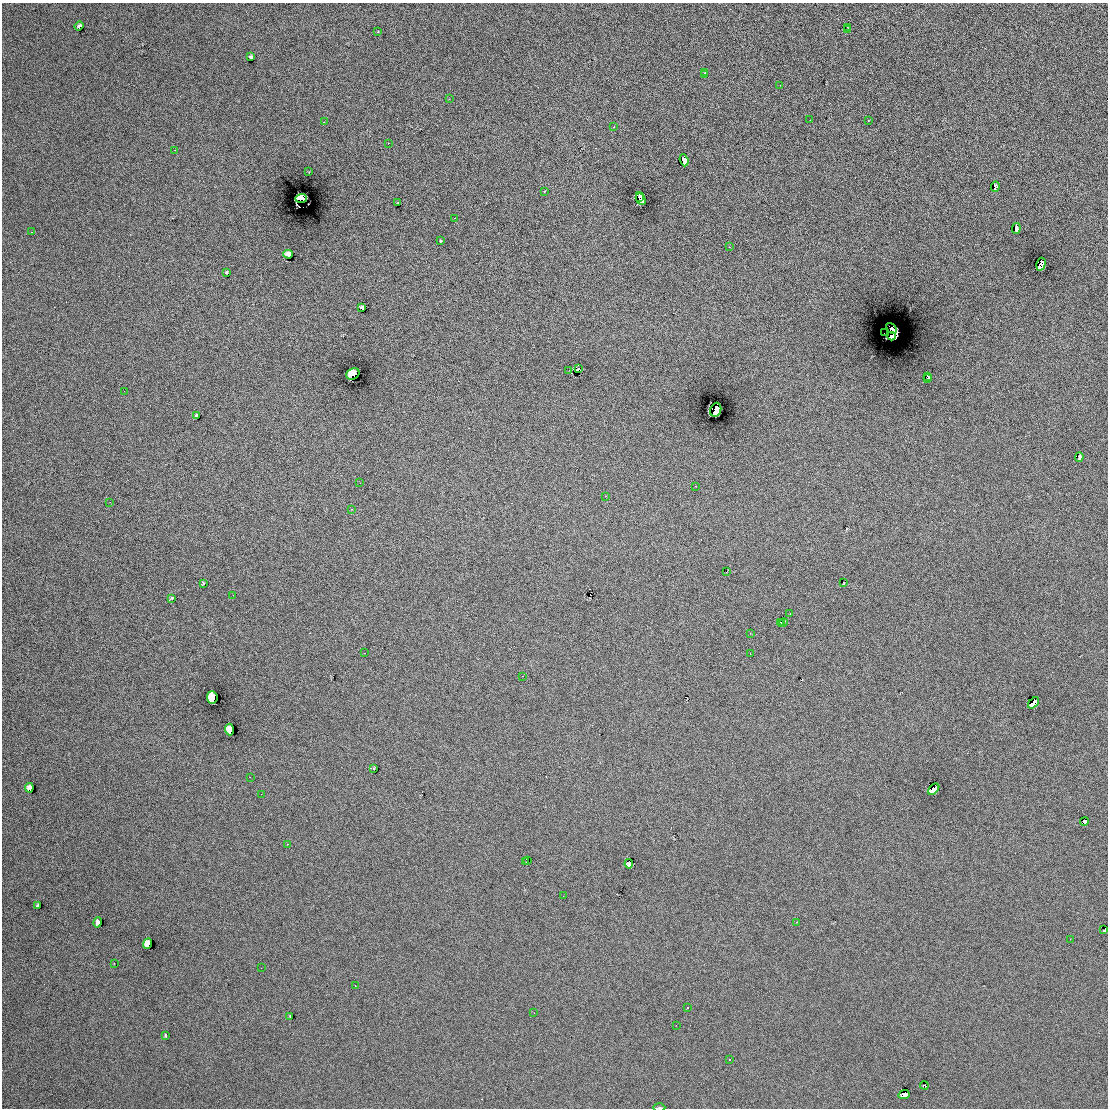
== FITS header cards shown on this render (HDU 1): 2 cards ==
NAXIS1  =                 2212
NAXIS2  =                 2212

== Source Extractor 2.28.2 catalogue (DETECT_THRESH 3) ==
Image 2212 x 2212 px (HDU 1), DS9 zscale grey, zoomed out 1/2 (1 PNG px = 2 x 2 image px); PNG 1110 x 1110 px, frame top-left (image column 1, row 2211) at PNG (2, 3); each listed source drawn as its Kron ellipse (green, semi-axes under 4 px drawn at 4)
Background 0.268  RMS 7.1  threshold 21.4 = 3 sigma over >= 5 px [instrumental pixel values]
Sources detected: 139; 45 cannot appear on this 1/2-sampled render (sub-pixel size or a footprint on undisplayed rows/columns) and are neither listed nor drawn; the other 94 listed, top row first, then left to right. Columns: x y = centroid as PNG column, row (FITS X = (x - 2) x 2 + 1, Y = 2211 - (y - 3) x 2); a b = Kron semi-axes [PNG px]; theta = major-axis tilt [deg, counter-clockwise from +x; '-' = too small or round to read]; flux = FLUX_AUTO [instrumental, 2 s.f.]
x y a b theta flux
79 26 4 3 - 4100
847 28 2 1 - 380
848 30 3 1 - 780
378 31 2 1 - 1300
251 57 4 3 - 4100
705 73 2 2 - 1700
704 74 2 2 - 1500
780 86 2 1 - 6600
449 99 2 1 - 500
810 120 2 2 - 700
868 121 2 2 - 1400
324 122 2 1 - 910
614 127 3 2 - 2300
388 143 2 1 - 1000
175 150 2 1 - 1800
684 160 6 4 -70 10000
308 172 2 1 - 580
995 187 5 3 - 5600
544 191 2 1 - 2000
640 197 2 2 - 12000
301 198 6 4 4 32000
641 199 7 4 -67 5900
398 203 3 2 - 920
455 218 2 1 - 600
1016 228 5 3 - 3800
31 232 2 1 - 1000
441 241 3 2 - 1200
729 247 2 1 - 1000
288 254 5 4 - 9500
1041 264 6 4 75 40000
226 272 3 2 - 1500
362 307 4 3 - 3100
892 328 6 3 -49 230000
884 333 2 1 - 380
891 336 4 3 - 680000
578 369 3 1 - 1200
569 370 2 2 - 890
353 374 7 5 32 2.3
928 376 3 2 - 1600
927 378 3 2 - 1500
124 391 2 1 - 820
716 410 7 5 71 49000
196 415 3 3 - 2400
1079 457 5 3 - 2800
360 483 2 1 - 320
696 486 2 1 - 660
606 496 2 1 - 1800
110 502 2 1 - 530
351 509 3 3 - 1000
727 571 2 1 - 380
203 583 3 2 - 1300
844 583 3 2 - 1000
233 595 2 2 - 890
171 598 3 2 - 1400
790 613 2 1 - 1600
780 622 2 1 - 230
784 622 4 1 - 1000
781 623 3 2 - 510
750 633 2 2 - 660
365 653 2 1 - 870
750 653 3 2 - 2800
523 676 2 1 - 420
212 697 6 5 - 11000
1034 703 6 4 45 17000
230 729 6 4 -87 10000
373 768 3 3 - 1600
250 777 2 1 - 1000
29 788 5 4 - 7400
934 789 6 4 46 14000
261 794 2 1 - 4500
1084 821 4 3 - 4300
287 844 2 2 - 1100
527 860 2 1 - 510
526 862 3 2 - 720
629 864 5 4 - 2200
563 896 2 2 - 840
38 905 4 3 - 2100
98 922 5 3 - 5600
796 922 2 2 - 740
1103 930 2 1 - 540
1070 939 2 1 - 1000
148 943 5 4 - 9400
114 963 2 1 - 500
261 968 2 1 - 880
355 986 2 2 - 2700
688 1007 2 2 - 5500
534 1013 2 2 - 710
290 1016 3 3 - 1600
676 1025 2 1 - 1100
165 1035 3 3 - 1800
730 1059 2 1 - 1200
924 1085 4 3 - 3100
904 1095 6 4 25 9900
659 1108 6 2 2 2400
At the frame edge (FLAGS 8, measured only in part): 1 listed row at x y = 659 1108
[45 sub-pixel or undisplayed-footprint detections neither listed nor drawn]